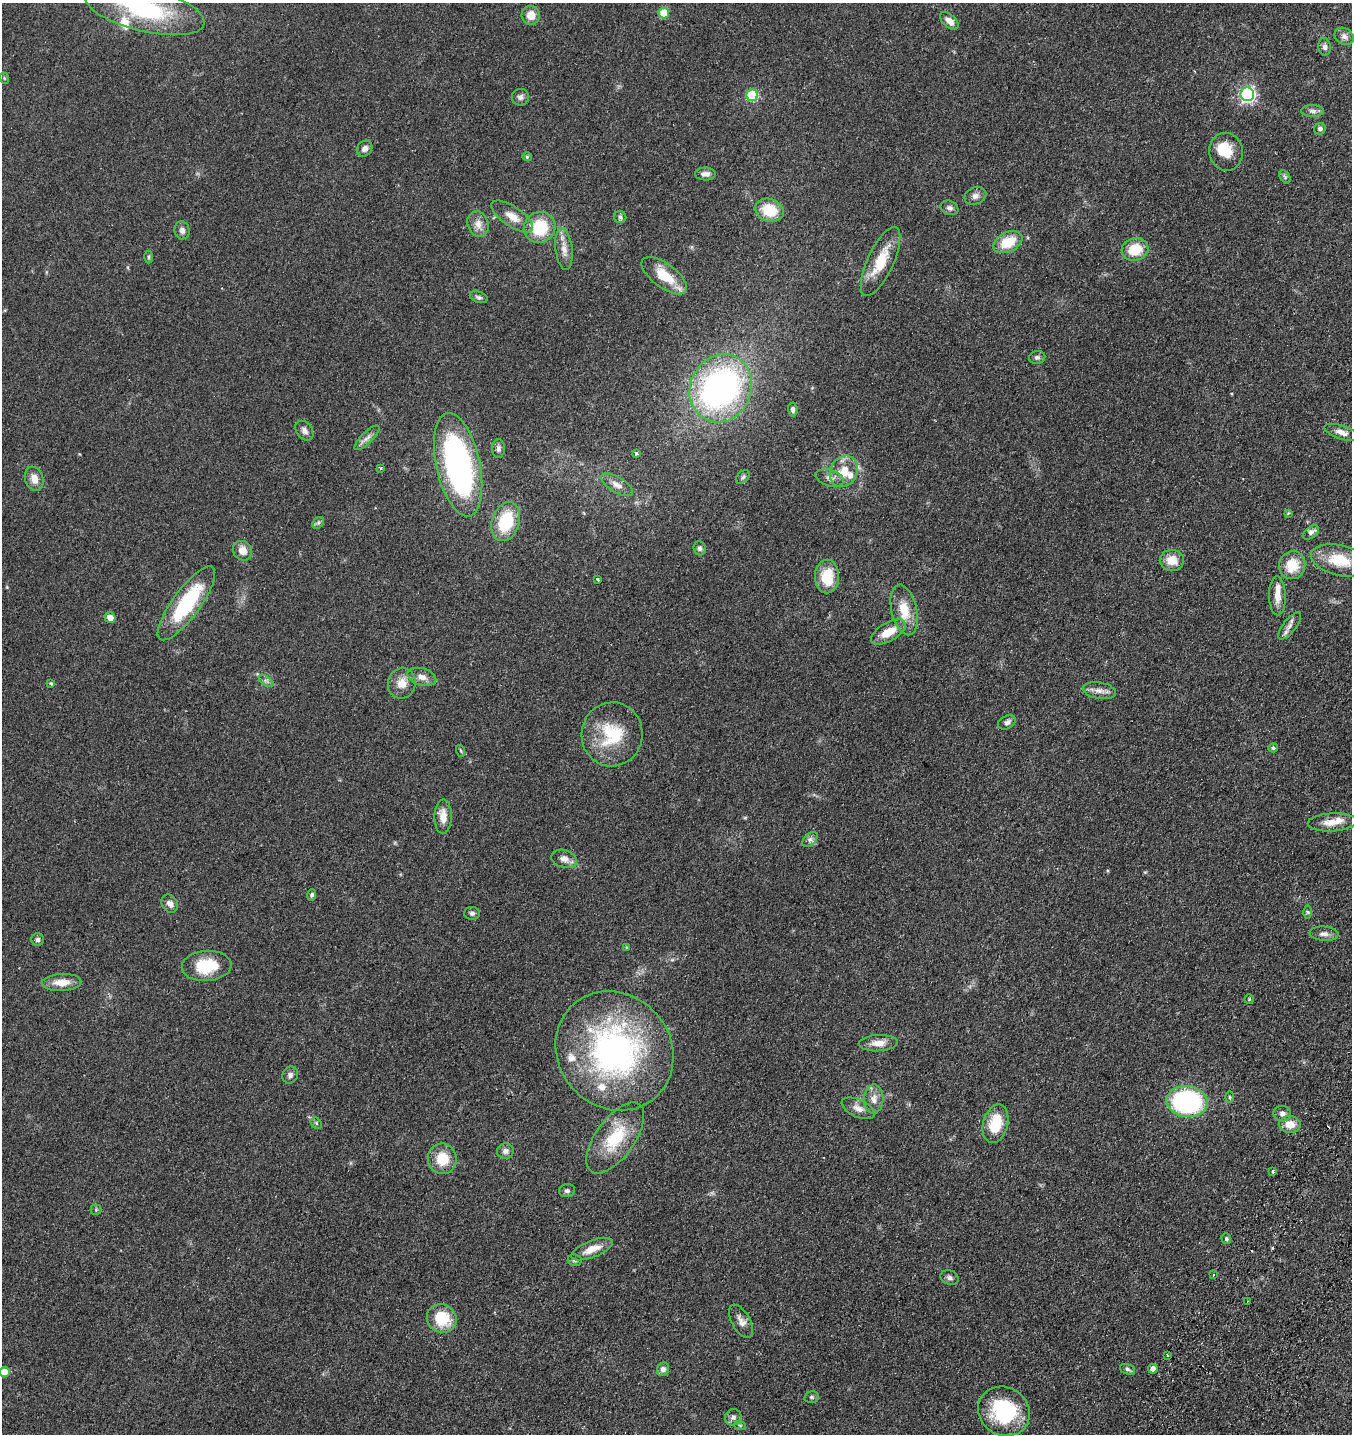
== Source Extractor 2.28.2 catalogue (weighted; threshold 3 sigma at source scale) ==
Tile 6 of 4 x 4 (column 2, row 2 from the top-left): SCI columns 1751-3100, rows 3026-4457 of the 6106 x 6096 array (HDU 1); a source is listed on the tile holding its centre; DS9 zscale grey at full resolution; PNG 1354 x 1436 px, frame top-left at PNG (2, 3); each listed source drawn as its Kron ellipse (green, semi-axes under 4 px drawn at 4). Shown black and unused: <1% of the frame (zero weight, under 2 of 3 exposures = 8% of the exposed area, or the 3 px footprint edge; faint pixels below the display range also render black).
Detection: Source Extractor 2.28.2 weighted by HDU 2 'WHT'; one run over the whole footprint, this tile lists its part. Background 0.0784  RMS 0.0077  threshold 0.0348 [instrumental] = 3 sigma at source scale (4.5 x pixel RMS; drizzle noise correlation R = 1.50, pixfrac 1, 0.05/0.05 arcsec/px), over >= 5 px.
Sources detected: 130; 1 inside a brighter object's white glare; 1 cosmic-ray / hot-pixel residue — neither listed nor drawn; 7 inside a brighter listed object's ellipse — not listed separately; the other 121 listed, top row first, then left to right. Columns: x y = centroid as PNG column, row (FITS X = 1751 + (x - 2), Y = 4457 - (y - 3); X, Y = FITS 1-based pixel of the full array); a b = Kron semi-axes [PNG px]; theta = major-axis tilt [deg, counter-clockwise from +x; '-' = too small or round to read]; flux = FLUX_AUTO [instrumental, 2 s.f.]
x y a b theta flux
144 9 61 22 -14 78
664 13 5 5 - 19
531 15 9 9 - 8.2
949 21 11 6 -42 5.2
1344 36 10 8 -33 3.4
1325 47 9 6 -82 2.6
4 78 6 3 -71 0.79
1247 94 7 6 - 190
752 95 6 6 - 39
520 97 8 8 - 2.5
1313 111 11 6 0 2.7
1320 129 6 5 - 2.3
365 149 8 7 - 3.1
1226 152 19 16 -80 16
527 157 4 4 - 0.75
705 174 10 6 -1 3.6
1285 177 7 4 -58 1.2
975 196 11 8 24 3.7
949 208 9 7 -23 2.5
769 210 15 11 -18 21
512 217 24 10 -34 9.4
620 217 6 6 - 1.6
478 224 13 10 -73 6
540 227 16 15 - 29
182 230 9 7 -77 3.1
1008 242 15 9 26 18
564 249 21 8 -83 7
1135 249 13 11 15 19
149 257 6 4 90 1
881 261 38 13 65 22
664 276 27 12 -36 19
479 297 9 5 -19 1.9
1037 357 8 6 12 2
721 388 35 30 65 210
793 409 7 4 -85 1.8
304 431 11 7 -54 3.2
1342 432 18 6 -18 4.7
367 438 16 6 45 3.9
498 448 9 6 -90 2.5
636 453 3 3 - 2.1
458 465 53 22 -78 190
380 468 3 3 - 3.9
844 471 16 13 61 14
743 477 8 5 45 1.6
830 478 14 8 -17 4.5
34 479 12 9 -71 6.2
617 485 18 7 -30 5.4
1288 513 4 4 - 0.64
506 522 20 13 71 34
318 523 6 5 - 1.6
1311 532 9 5 36 3.8
700 548 7 6 - 2
242 551 10 9 - 6.6
1172 560 12 10 -1 11
1339 560 29 15 -14 26
1292 565 14 13 - 17
827 577 17 12 87 21
597 579 3 3 - 2.8
1277 596 19 8 -89 7.9
186 603 45 14 54 56
904 610 26 12 -77 16
110 617 5 5 - 5.7
1290 626 16 6 52 4.1
888 632 19 9 29 13
422 677 15 8 -16 5.7
266 681 8 4 -37 1.9
51 683 4 3 - 1.1
402 683 15 14 - 8.8
1099 691 17 8 -10 4.8
1007 722 9 6 31 2.6
612 734 32 30 81 37
1273 748 5 4 - 1.4
461 751 6 4 -71 0.85
443 816 17 8 89 8
1332 822 24 9 3 9.5
810 839 9 5 43 2.4
564 859 13 8 -16 4.7
312 895 5 4 - 1.4
170 904 9 7 -57 3.8
1308 912 6 4 -89 1.1
472 913 8 6 -1 2
1324 934 14 7 -4 3.7
38 940 6 6 - 2
627 948 4 4 - 0.78
207 966 25 15 4 27
62 982 20 8 3 9.5
1249 999 5 4 - 0.96
878 1043 19 8 3 6.9
614 1051 62 56 -48 190
290 1075 9 7 62 2.6
1229 1097 6 3 -89 0.84
874 1099 14 9 89 5.9
1187 1102 21 15 -7 120
858 1108 18 8 -25 5.3
1282 1114 9 8 - 2.9
316 1123 6 5 - 1.2
995 1124 20 12 75 22
1290 1124 11 8 -3 8.8
615 1138 41 19 54 33
505 1151 8 7 - 3.1
442 1159 15 14 - 17
1272 1171 3 3 - 1.2
567 1191 8 6 13 1.8
96 1210 5 5 - 1
1226 1239 5 5 - 1.1
592 1249 22 8 21 10
575 1260 7 6 - 1.5
1213 1275 3 2 - 0.54
950 1278 9 7 -19 2.3
1248 1301 3 2 - 0.56
442 1318 15 14 - 26
741 1321 18 9 -61 5.5
1168 1355 3 2 - 1.4
663 1369 7 6 - 3
1128 1369 8 5 -18 1.7
1153 1369 5 4 - 4.3
4 1372 5 5 - 12
812 1397 7 5 14 1.4
1004 1411 27 24 -35 53
733 1417 8 8 - 2.7
740 1425 6 4 -19 0.75
Isophote crosses this tile's border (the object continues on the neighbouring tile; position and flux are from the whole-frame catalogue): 2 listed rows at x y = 144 9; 4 1372